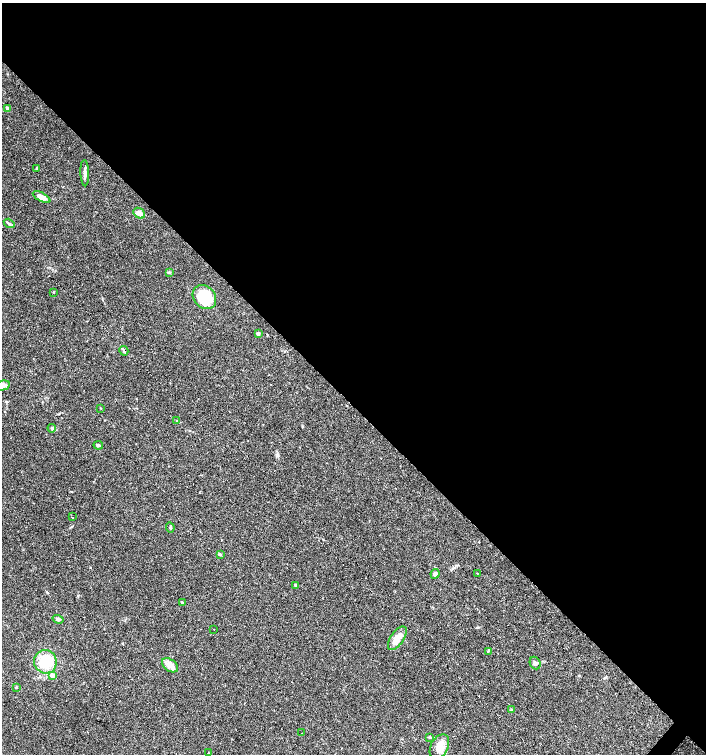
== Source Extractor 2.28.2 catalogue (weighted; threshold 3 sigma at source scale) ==
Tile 3 of 4 x 4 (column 3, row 1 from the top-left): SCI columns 2978-4385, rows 4511-6013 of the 6020 x 6013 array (HDU 1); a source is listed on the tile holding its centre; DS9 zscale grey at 2 x 2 block average (1 PNG px = mean of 2 x 2 image px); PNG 708 x 756 px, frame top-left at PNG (2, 3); each listed source drawn as its Kron ellipse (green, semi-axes under 4 px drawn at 4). Shown black and unused: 54% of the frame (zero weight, under 3 of 4 exposures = <1% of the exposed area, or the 3 px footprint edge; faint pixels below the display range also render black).
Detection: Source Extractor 2.28.2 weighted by HDU 2 'WHT'; one run over the whole footprint, this tile lists its part. Background 0.0878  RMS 0.0058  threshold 0.0263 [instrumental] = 3 sigma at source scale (4.5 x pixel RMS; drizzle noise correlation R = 1.50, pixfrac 1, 0.0396/0.0396 arcsec/px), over >= 5 px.
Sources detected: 42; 5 cosmic-ray / hot-pixel residue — neither listed nor drawn; the other 37 listed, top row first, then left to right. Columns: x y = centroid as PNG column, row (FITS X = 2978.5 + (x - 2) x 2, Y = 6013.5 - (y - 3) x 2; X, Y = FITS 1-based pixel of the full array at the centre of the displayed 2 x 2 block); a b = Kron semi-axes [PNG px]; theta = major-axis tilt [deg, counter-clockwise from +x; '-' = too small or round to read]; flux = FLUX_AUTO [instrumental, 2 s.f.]
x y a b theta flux
7 108 3 2 - 5.3
37 168 3 3 - 1.3
85 173 13 3 -88 4.8
42 197 10 4 -29 13
139 213 6 4 -43 9
9 223 5 3 - 2.6
169 272 3 2 - 0.93
54 292 3 2 - 0.59
204 297 13 10 -48 72
258 334 4 3 - 2.2
124 351 5 3 - 3.7
2 386 7 5 15 7.7
100 408 2 2 - 0.77
177 421 3 2 - 0.92
52 428 4 3 - 1.9
98 445 4 3 - 3.1
72 517 2 2 - 2
170 527 5 2 - 1.5
220 554 4 3 - 1.4
477 573 2 2 - 1.4
435 574 5 3 - 4.5
295 585 4 3 - 1.3
182 602 4 2 - 1.8
58 619 5 3 - 3.7
214 629 2 2 - 1.7
397 638 13 6 55 13
489 651 4 2 - 1.2
45 662 12 11 - 42
535 663 6 5 - 4
170 665 9 5 -37 8.1
52 675 3 3 - 5.6
16 687 3 2 - 0.95
512 710 4 2 - 1
302 733 2 2 - 2.2
430 737 4 2 - 1.1
439 747 13 8 63 15
208 753 3 2 - 0.67
Overlapping masked pixels (flux is a lower limit): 1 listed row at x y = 124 351
Isophote crosses this tile's border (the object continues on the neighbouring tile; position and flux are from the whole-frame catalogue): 1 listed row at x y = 2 386
Diffuse or blended objects may show on this block-average render without a row.